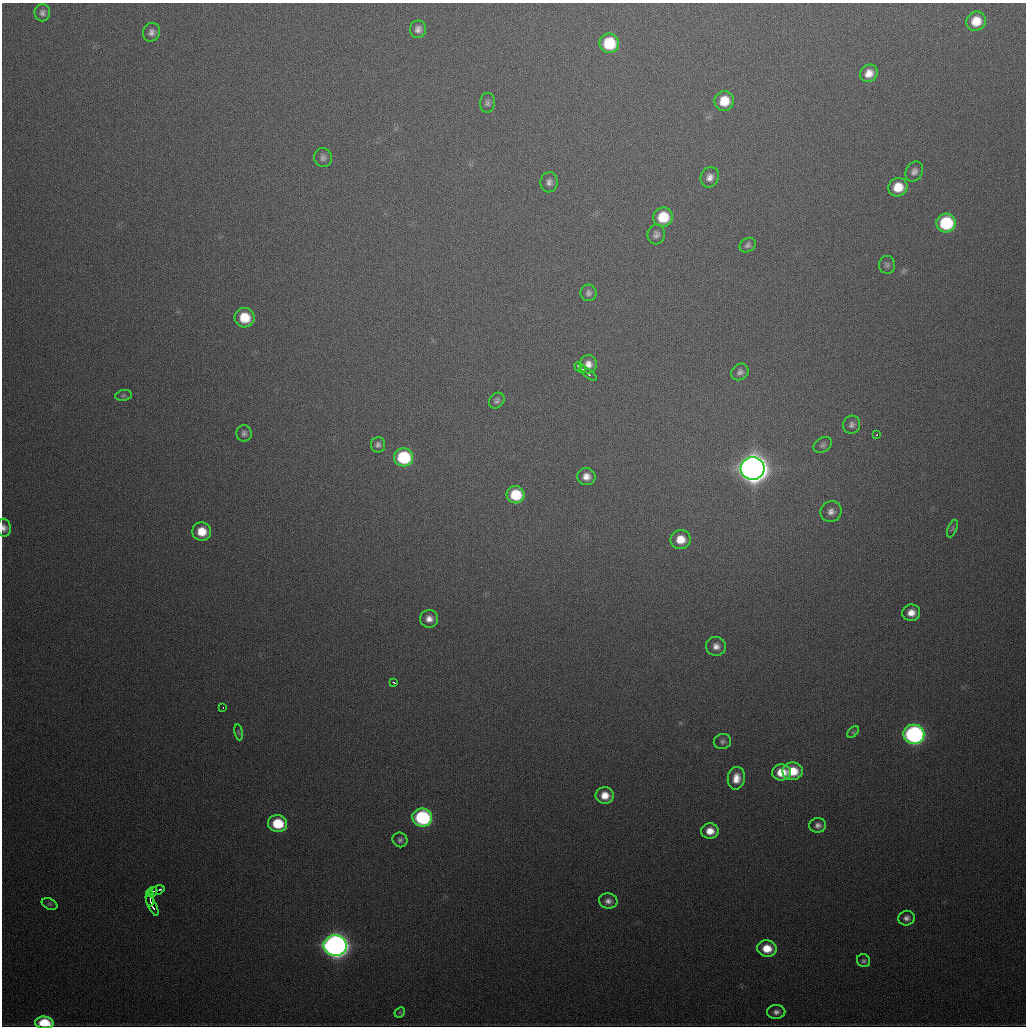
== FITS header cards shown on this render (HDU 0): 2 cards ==
NAXIS1  =                 1024
NAXIS2  =                 1024

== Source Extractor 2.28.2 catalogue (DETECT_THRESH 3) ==
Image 1024 x 1024 px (HDU 0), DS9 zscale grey, 1 PNG px = 1 image px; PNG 1028 x 1028 px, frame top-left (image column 1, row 1024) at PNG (2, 3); each listed source drawn as its Kron ellipse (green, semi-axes under 4 px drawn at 4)
Background 483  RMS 17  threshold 49.8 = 3 sigma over >= 5 px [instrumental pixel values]
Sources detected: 71; all 71 listed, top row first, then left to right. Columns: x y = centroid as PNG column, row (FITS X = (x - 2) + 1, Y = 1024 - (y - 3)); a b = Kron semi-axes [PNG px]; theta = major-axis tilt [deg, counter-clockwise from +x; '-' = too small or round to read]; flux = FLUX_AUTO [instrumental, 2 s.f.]
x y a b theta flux
42 13 8 7 - 4.5e+03
976 21 10 9 - 2.5e+04
418 29 9 8 - 5.9e+03
151 32 9 8 - 5.6e+03
609 43 10 9 - 5.8e+04
869 73 9 8 - 1.2e+04
724 101 10 9 - 2.5e+04
487 103 10 7 85 3.7e+03
323 158 9 9 - 4.5e+03
914 171 10 8 57 5.6e+03
710 177 10 9 - 7.7e+03
549 182 10 8 86 5.5e+03
898 187 9 9 - 2.4e+04
663 217 10 9 - 3.7e+04
946 223 9 9 - 8.2e+04
656 234 10 9 - 4.9e+03
748 245 8 6 37 3.5e+03
887 265 9 8 - 3.5e+03
588 293 8 8 - 4.3e+03
245 318 10 9 - 3.3e+04
588 364 9 8 - 9.1e+03
580 367 6 3 -38 4.6e+03
740 372 9 7 40 4.6e+03
588 373 10 3 -38 7.7e+03
124 395 8 5 9 2.3e+03
497 401 8 7 - 3.7e+03
852 425 9 8 - 4.4e+03
244 433 8 7 - 4.1e+03
877 435 3 3 - 9.7e+03
378 445 8 7 - 4.1e+03
823 445 10 7 33 3.4e+03
404 457 9 9 - 8.0e+04
753 468 12 11 - 2.0e+06
586 477 9 8 - 9.2e+03
516 495 9 8 - 4.2e+04
831 512 10 10 - 7.2e+03
4 528 9 7 -83 5.3e+03
952 529 9 4 68 2.3e+03
202 532 9 9 - 2.2e+04
680 539 10 9 - 1.8e+04
911 613 9 8 - 1.1e+04
429 619 9 9 - 8.3e+03
716 646 10 9 - 7.9e+03
394 682 3 2 - 2.5e+03
223 707 2 2 - 6.4e+03
239 732 8 4 -81 1.9e+03
853 732 7 4 45 2.0e+03
914 734 10 9 - 3.1e+05
722 742 9 7 13 3.3e+03
793 771 10 8 1 2.8e+04
781 772 9 8 - 2.3e+04
736 778 11 8 83 1.3e+04
605 795 9 8 - 1.4e+04
422 817 10 9 - 1.4e+05
278 823 9 8 - 4.4e+04
818 825 8 7 - 5.1e+03
710 831 8 7 - 1.3e+04
400 840 7 7 - 3.4e+03
157 890 8 3 21 6.6e+03
153 892 5 3 - 4.2e+03
150 898 9 2 -87 5.7e+03
608 901 9 7 -10 5.7e+03
49 904 8 5 -26 2.2e+03
152 906 11 2 -63 5.4e+03
906 918 8 7 - 4.9e+03
335 945 11 10 - 9.9e+05
767 948 9 8 - 2.2e+04
863 961 7 6 - 2.7e+03
400 1012 6 4 46 1.4e+03
776 1012 9 7 4 5.2e+03
44 1023 9 6 -3 4.4e+04
At the frame edge (FLAGS 8, measured only in part): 2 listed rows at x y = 4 528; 44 1023